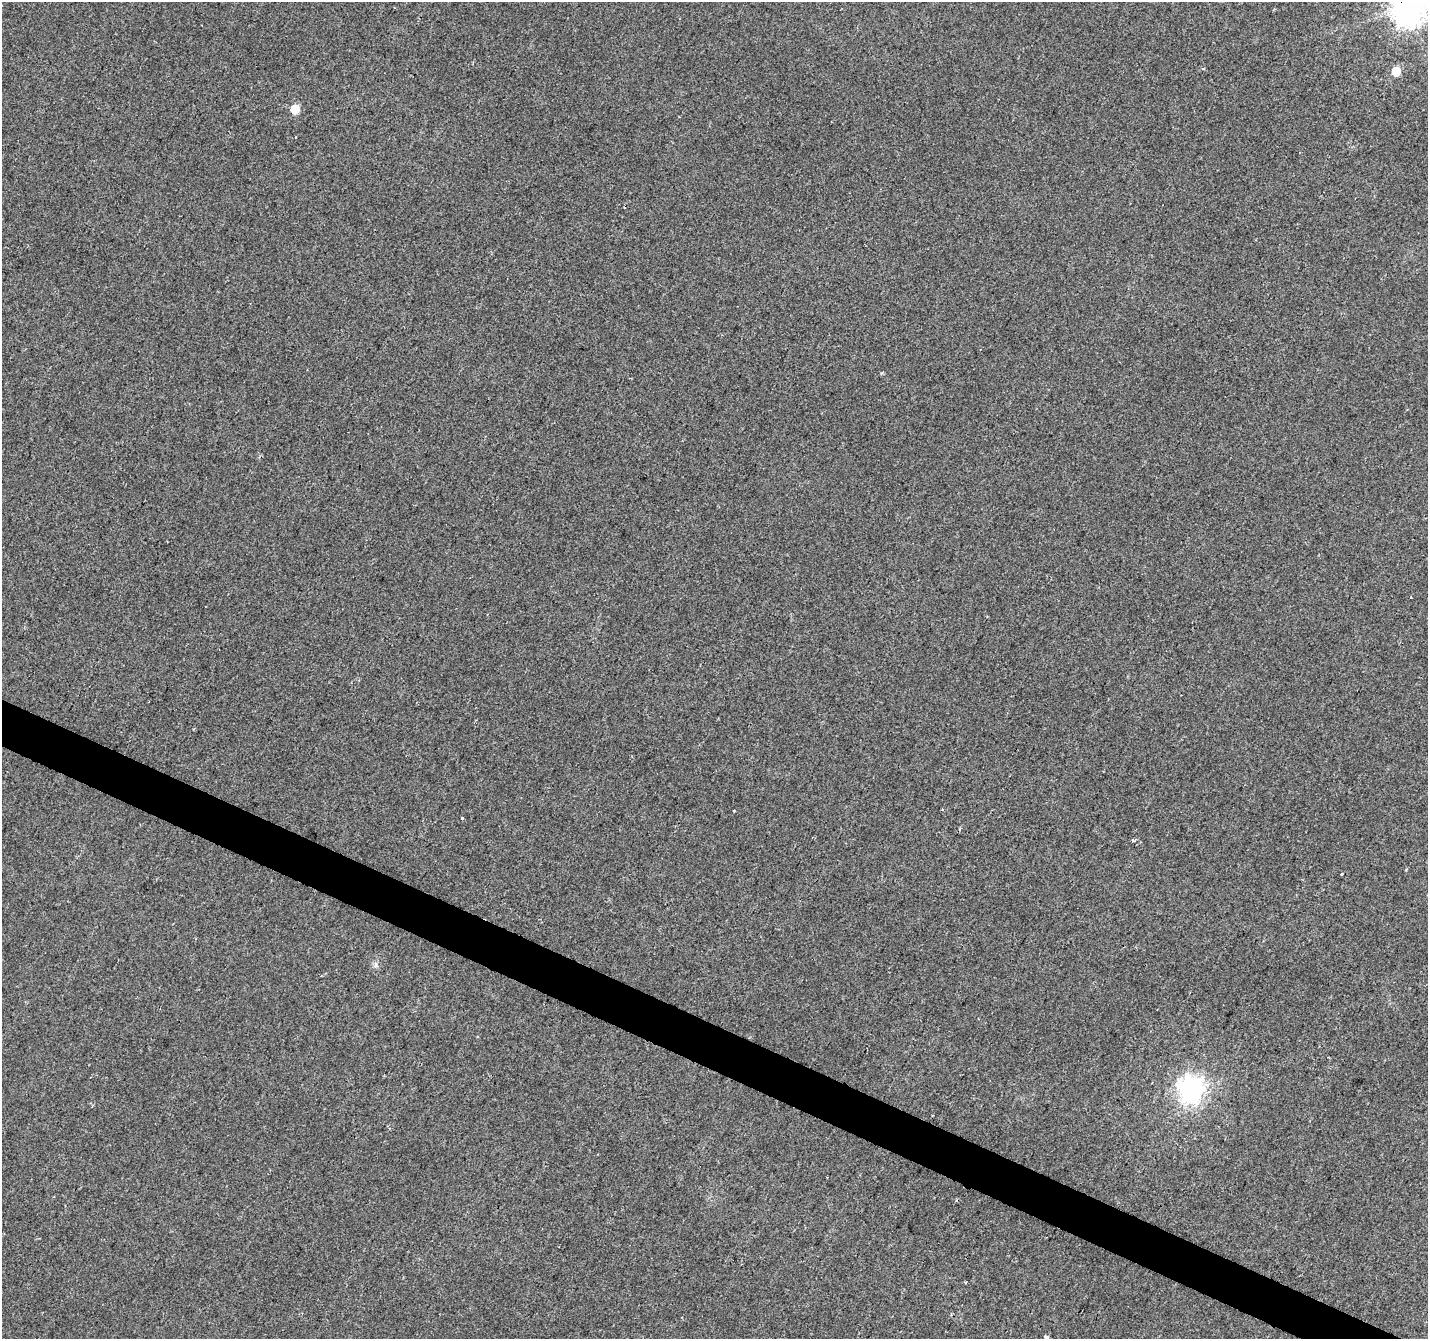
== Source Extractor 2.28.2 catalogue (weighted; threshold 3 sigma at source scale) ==
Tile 6 of 4 x 4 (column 2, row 2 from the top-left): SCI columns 1434-2859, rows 2944-4280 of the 5712 x 5819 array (HDU 1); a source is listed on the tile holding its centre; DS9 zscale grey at full resolution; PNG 1430 x 1341 px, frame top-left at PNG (2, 2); no overlay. Shown black and unused: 3% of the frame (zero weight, under 2 of 3 exposures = <1% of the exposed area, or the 3 px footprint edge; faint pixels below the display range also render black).
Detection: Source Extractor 2.28.2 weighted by HDU 2 'WHT'; one run over the whole footprint, this tile lists its part. Background 0.00855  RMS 0.0055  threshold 0.0247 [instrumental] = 3 sigma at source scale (4.5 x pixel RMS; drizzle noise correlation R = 1.50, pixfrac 1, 0.0396/0.0396 arcsec/px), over >= 5 px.
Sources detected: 11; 2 cosmic-ray / hot-pixel residue — not listed; the other 9 listed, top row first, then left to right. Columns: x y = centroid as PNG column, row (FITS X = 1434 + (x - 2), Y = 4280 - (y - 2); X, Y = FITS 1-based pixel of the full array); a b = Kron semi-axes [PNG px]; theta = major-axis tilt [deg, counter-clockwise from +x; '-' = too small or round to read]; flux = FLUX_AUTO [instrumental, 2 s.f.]
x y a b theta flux
1409 7 11 11 - 940
1396 71 6 6 - 15
295 109 6 6 - 15
462 818 3 3 - 4.3
1132 840 5 3 - 0.64
1341 874 3 3 - 0.93
376 965 10 4 89 1.5
1192 1089 10 9 - 410
1046 1337 3 3 - 9.5
Overlapping masked pixels (flux is a lower limit): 1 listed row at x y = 1409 7
Isophote crosses this tile's border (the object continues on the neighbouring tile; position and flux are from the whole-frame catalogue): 2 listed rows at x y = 1409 7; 1046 1337